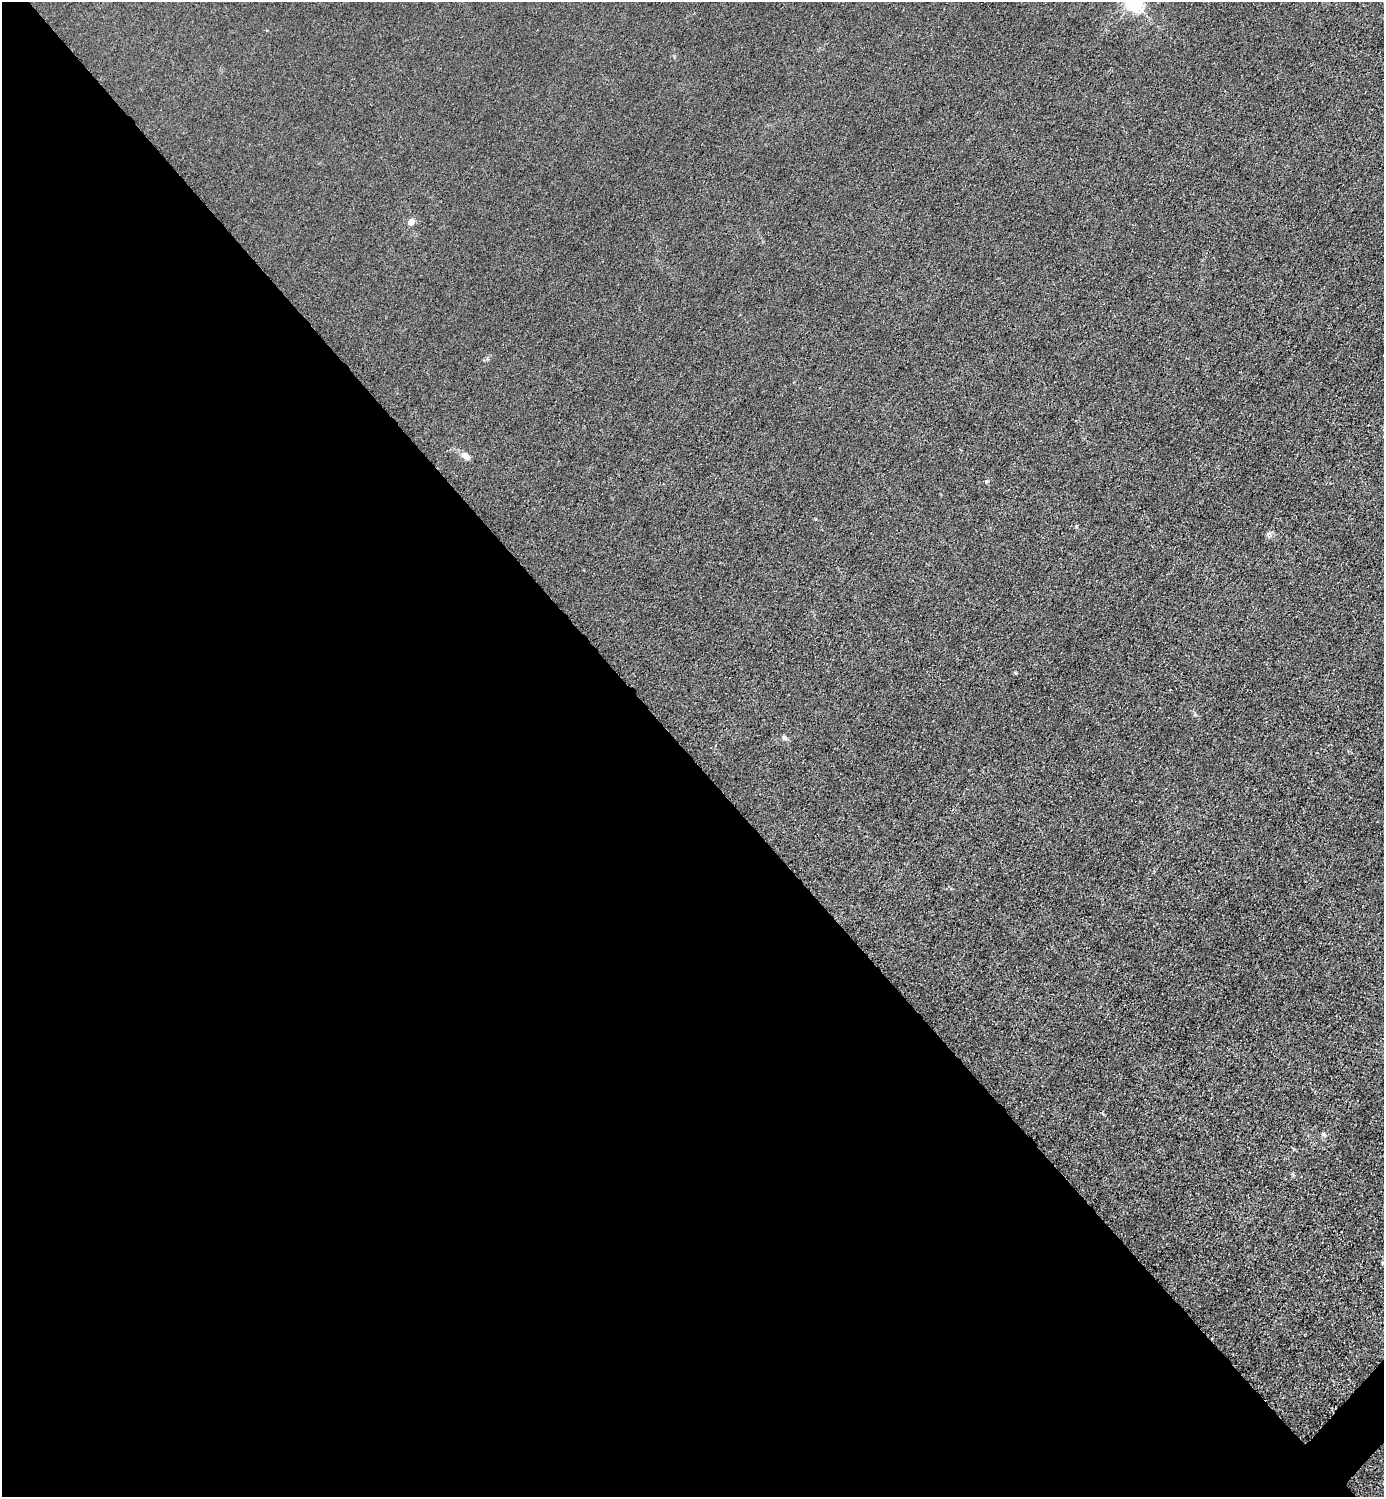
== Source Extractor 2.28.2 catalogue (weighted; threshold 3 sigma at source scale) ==
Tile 9 of 4 x 4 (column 1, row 3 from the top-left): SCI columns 301-1682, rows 1498-2992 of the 5985 x 5985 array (HDU 1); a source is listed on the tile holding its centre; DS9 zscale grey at full resolution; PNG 1386 x 1499 px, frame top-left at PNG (2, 2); no overlay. Shown black and unused: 50% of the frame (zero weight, under 3 of 4 exposures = <1% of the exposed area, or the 3 px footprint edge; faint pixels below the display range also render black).
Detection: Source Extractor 2.28.2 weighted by HDU 2 'WHT'; one run over the whole footprint, this tile lists its part. Background 0.0221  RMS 0.0062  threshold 0.0279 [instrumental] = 3 sigma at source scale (4.5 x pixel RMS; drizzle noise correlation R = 1.50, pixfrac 1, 0.05/0.05 arcsec/px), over >= 5 px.
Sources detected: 6; all 6 listed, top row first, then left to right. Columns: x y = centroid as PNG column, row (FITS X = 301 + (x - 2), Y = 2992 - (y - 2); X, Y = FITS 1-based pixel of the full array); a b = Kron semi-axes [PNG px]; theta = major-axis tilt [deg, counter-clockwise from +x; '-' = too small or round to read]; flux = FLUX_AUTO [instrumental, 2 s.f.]
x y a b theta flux
1134 3 6 6 - 200
411 222 6 5 - 5.6
466 456 10 6 -46 3.8
1076 526 6 3 -72 0.64
784 737 6 5 - 1.8
1323 1134 6 4 18 0.85
Isophote crosses this tile's border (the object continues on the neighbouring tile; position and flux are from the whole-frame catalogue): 1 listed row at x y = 1134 3